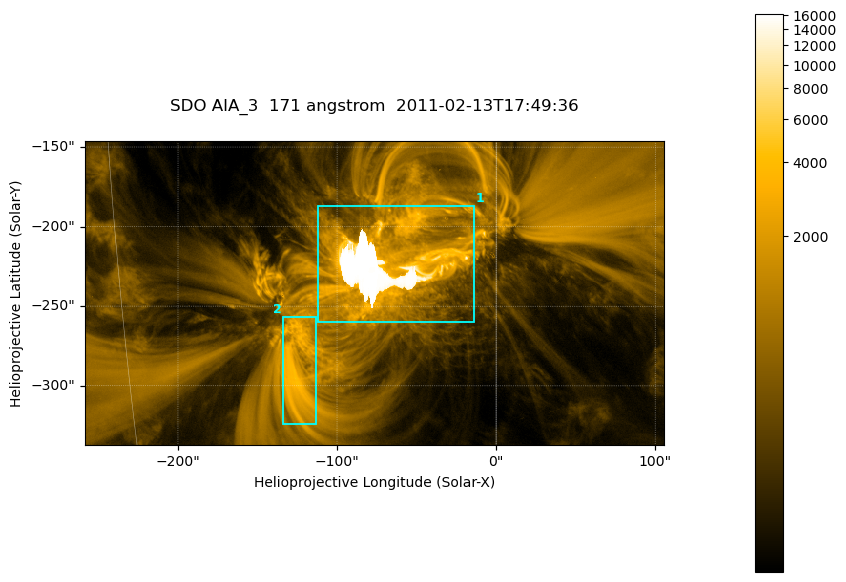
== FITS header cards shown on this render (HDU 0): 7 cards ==
TELESCOP= 'SDO     '           /
INSTRUME= 'AIA_3   '           /
WAVELNTH=                  171 /
WAVEUNIT= 'angstrom'           /
DATE-OBS= '2011-02-13T17:49:36.34' /
CTYPE1  = 'HPLN-TAN'           /
CTYPE2  = 'HPLT-TAN'           /

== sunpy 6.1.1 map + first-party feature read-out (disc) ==
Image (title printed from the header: SDO AIA_3  171 angstrom  2011-02-13T17:49:36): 607 x 318 px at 0.599 arcsec/px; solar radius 972 arcsec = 1622 px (partial field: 2.3% of the solar disc is inside the frame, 100% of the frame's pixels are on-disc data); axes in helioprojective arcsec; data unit not stated in the header (colour bar unlabelled)
Pointing: header CRPIX1/2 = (2056.06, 2043.72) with CRVAL1/2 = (0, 0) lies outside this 607 x 318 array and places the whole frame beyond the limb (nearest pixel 1.39 R_sun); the SolarSoft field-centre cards XCEN/YCEN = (-76.28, -241.7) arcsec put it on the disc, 1318 arcsec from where CRPIX/CRVAL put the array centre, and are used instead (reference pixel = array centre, CRVAL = XCEN/YCEN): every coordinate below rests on XCEN/YCEN
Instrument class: DISC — disc imager (sunpy class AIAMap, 171 A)
Bright regions (active regions / flare kernels): reference = the on-disc median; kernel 5 px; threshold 5 sigma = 1677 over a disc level ~335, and >= 1.15x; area >= 193 px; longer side >= 4 px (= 2.4 arcsec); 2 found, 2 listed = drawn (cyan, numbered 1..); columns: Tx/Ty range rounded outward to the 2 arcsec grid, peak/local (2 s.f.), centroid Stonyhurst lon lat
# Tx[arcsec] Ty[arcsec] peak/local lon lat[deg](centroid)
1 -112..-12 -260..-186 49 -4 -20
2 -134..-112 -324..-256 12 -8 -24